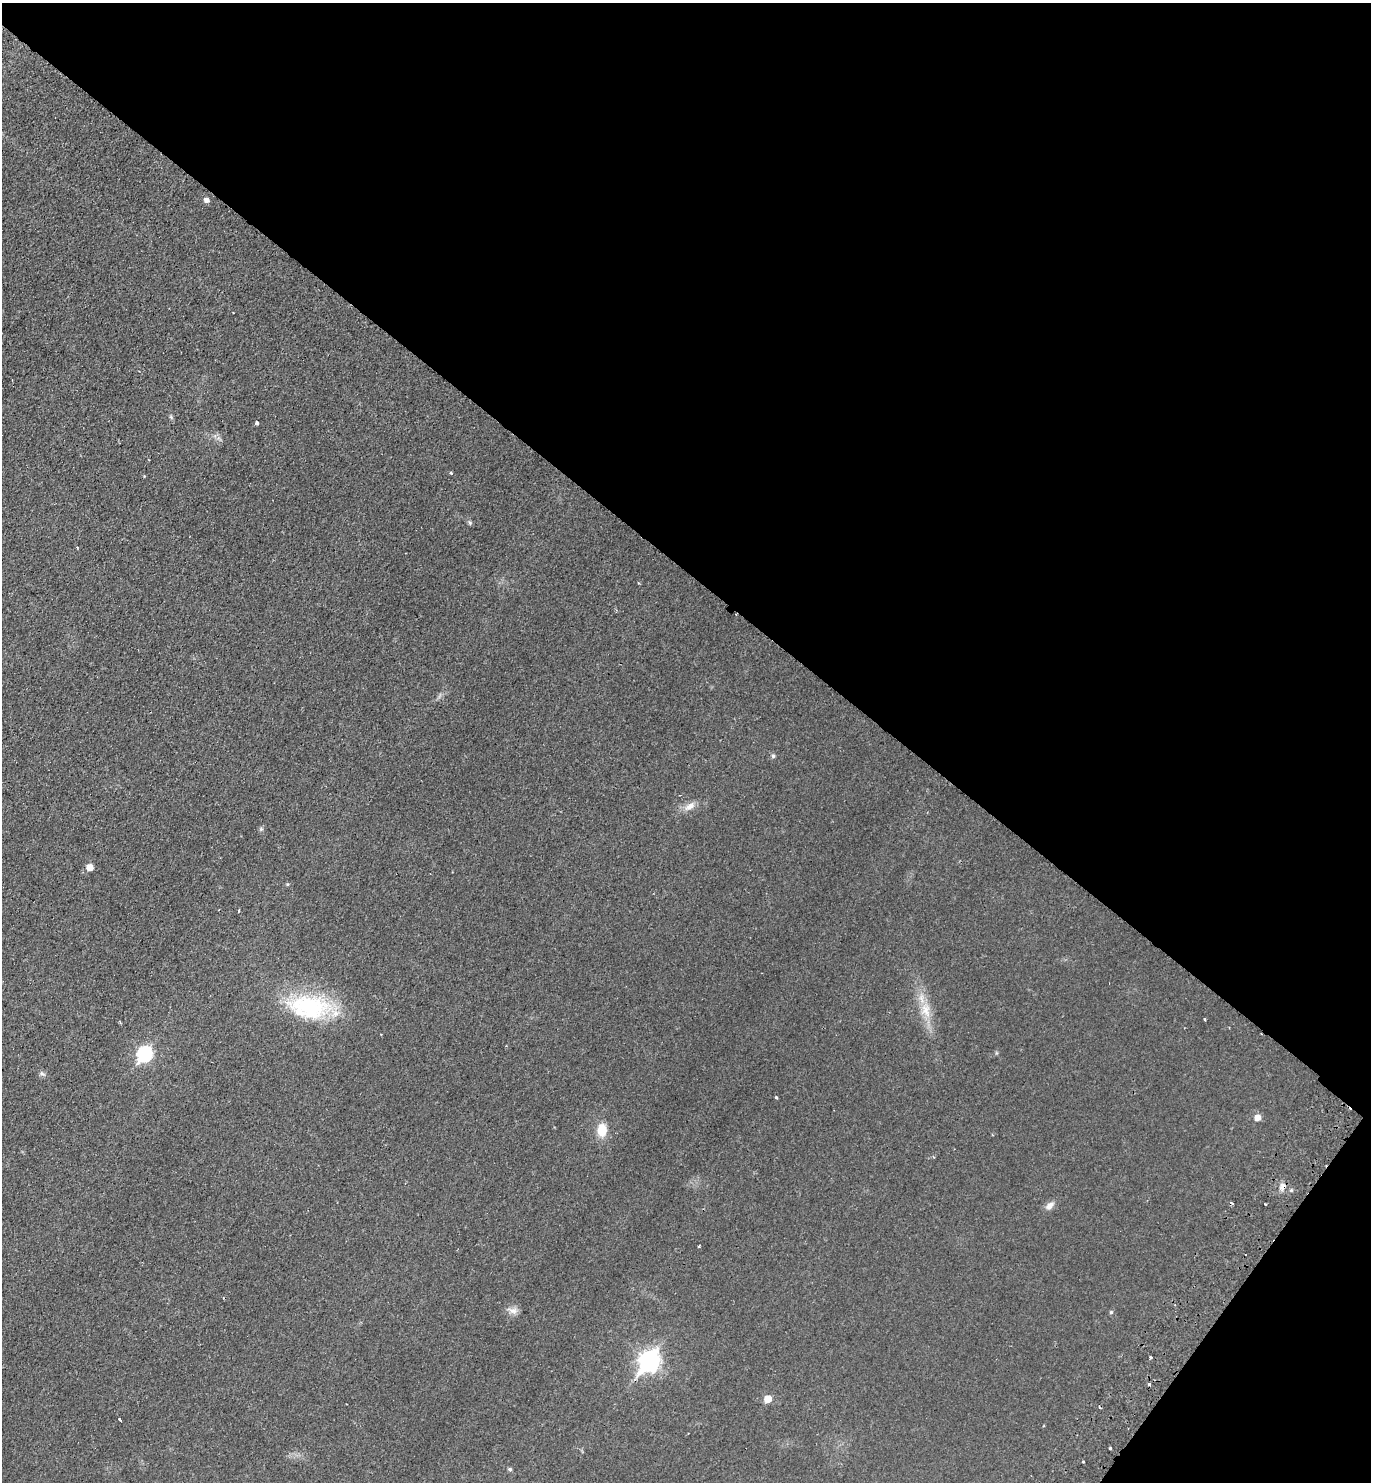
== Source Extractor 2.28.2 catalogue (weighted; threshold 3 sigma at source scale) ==
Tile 8 of 4 x 4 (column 4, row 2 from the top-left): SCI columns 4453-5821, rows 2999-4478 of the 6027 x 6000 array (HDU 1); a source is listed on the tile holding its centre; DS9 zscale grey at full resolution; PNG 1373 x 1484 px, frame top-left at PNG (2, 3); no overlay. Shown black and unused: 41% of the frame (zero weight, under 2 of 3 exposures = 3% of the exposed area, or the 3 px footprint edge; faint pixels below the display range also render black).
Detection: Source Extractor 2.28.2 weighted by HDU 2 'WHT'; one run over the whole footprint, this tile lists its part. Background 0.0252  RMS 0.0045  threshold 0.0202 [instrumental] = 3 sigma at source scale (4.5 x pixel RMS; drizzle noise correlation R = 1.50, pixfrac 1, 0.05/0.05 arcsec/px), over >= 5 px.
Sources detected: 41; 5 cosmic-ray / hot-pixel residue — not listed; the other 36 listed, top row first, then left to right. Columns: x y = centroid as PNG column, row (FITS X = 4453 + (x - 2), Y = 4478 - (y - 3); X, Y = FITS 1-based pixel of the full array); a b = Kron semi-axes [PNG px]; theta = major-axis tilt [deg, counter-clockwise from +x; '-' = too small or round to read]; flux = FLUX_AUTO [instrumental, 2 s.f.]
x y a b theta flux
206 200 5 5 - 2
171 417 7 4 -72 0.65
257 422 3 3 - 1.4
451 473 4 3 - 0.51
144 476 4 4 - 0.35
470 523 6 5 - 0.67
77 547 3 2 - 0.51
773 756 6 5 - 0.72
690 806 17 9 33 3.6
261 829 6 5 - 0.75
90 867 5 5 - 4.7
288 884 5 3 - 0.44
238 911 3 2 - 0.76
309 1007 57 30 -4 44
926 1010 22 12 -73 8.4
1204 1019 3 3 - 0.88
145 1054 9 7 47 62
42 1074 7 4 -36 0.89
776 1098 3 3 - 0.82
1257 1117 6 5 - 3.9
602 1130 13 9 89 8.6
1283 1187 11 7 43 2.4
1291 1190 5 4 - 0.64
1265 1204 2 2 - 0.53
1050 1206 11 7 40 2.6
699 1246 3 3 - 0.73
513 1310 15 8 -13 2.6
1111 1312 5 5 - 0.62
1150 1357 3 3 - 0.71
649 1361 10 8 52 200
1149 1384 3 3 - 1.7
768 1399 6 5 - 6.3
120 1420 4 3 - 2.5
1110 1448 3 2 - 0.48
1083 1461 3 3 - 0.76
510 1469 5 4 - 0.84
Overlapping masked pixels (flux is a lower limit): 1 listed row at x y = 1283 1187